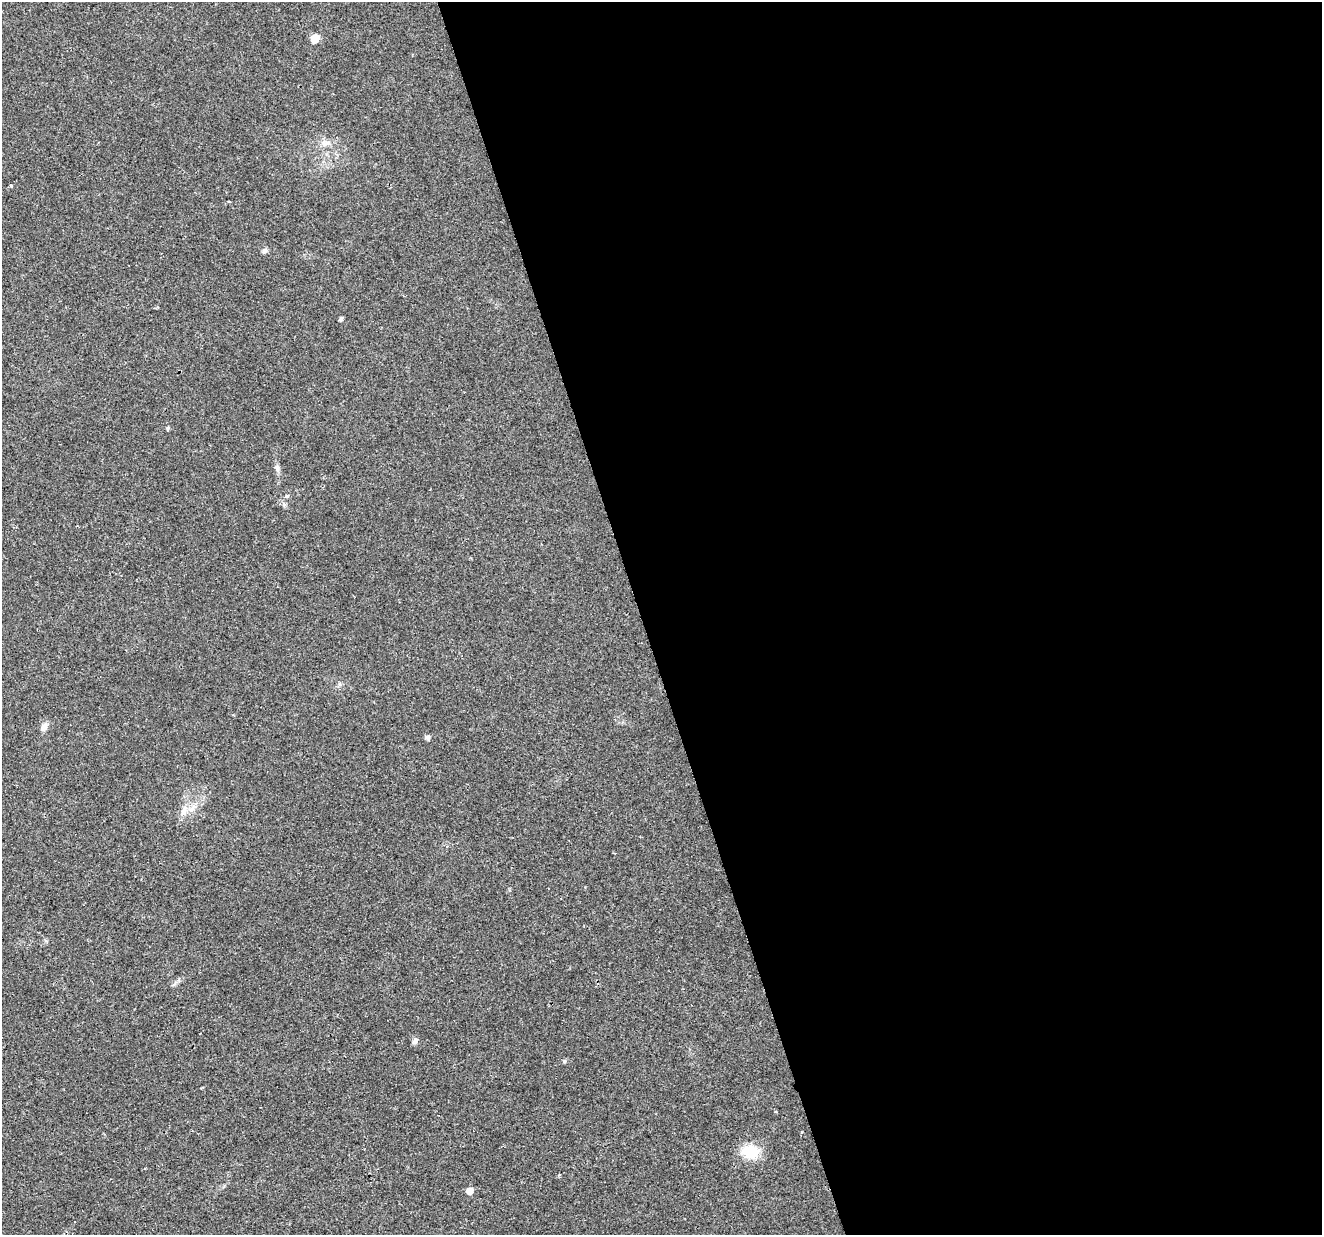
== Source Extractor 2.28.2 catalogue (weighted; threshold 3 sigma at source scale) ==
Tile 8 of 4 x 4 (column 4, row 2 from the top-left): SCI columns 3963-5282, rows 2523-3755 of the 5284 x 5097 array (HDU 1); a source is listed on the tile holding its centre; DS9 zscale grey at full resolution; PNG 1324 x 1237 px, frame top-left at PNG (2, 2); no overlay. Shown black and unused: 52% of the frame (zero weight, under 2 of 3 exposures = <1% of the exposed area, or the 3 px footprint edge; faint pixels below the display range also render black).
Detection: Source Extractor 2.28.2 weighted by HDU 2 'WHT'; one run over the whole footprint, this tile lists its part. Background 0.0261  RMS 0.0056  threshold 0.0253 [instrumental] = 3 sigma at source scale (4.5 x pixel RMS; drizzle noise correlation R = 1.50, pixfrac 1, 0.0396/0.0396 arcsec/px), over >= 5 px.
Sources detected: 15; all 15 listed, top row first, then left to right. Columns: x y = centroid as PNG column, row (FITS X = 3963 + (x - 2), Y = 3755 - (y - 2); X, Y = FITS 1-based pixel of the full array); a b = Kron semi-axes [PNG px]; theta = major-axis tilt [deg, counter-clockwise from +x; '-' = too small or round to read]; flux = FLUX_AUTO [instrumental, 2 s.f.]
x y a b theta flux
315 38 6 6 - 12
325 143 11 7 0 2.9
229 201 4 3 - 0.49
264 251 8 6 57 1.5
341 319 5 4 - 1.1
168 428 5 4 - 0.85
277 467 9 6 -50 1.6
287 496 3 3 - 1.8
44 727 12 7 60 2.8
428 737 5 5 - 2
184 811 19 8 69 5.3
415 1041 9 6 64 1.7
564 1061 6 4 88 0.7
750 1151 17 13 -10 17
470 1191 6 5 - 5.1
Unlisted compact peaks at least as high as the median listed source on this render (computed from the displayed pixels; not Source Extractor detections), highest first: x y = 11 186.